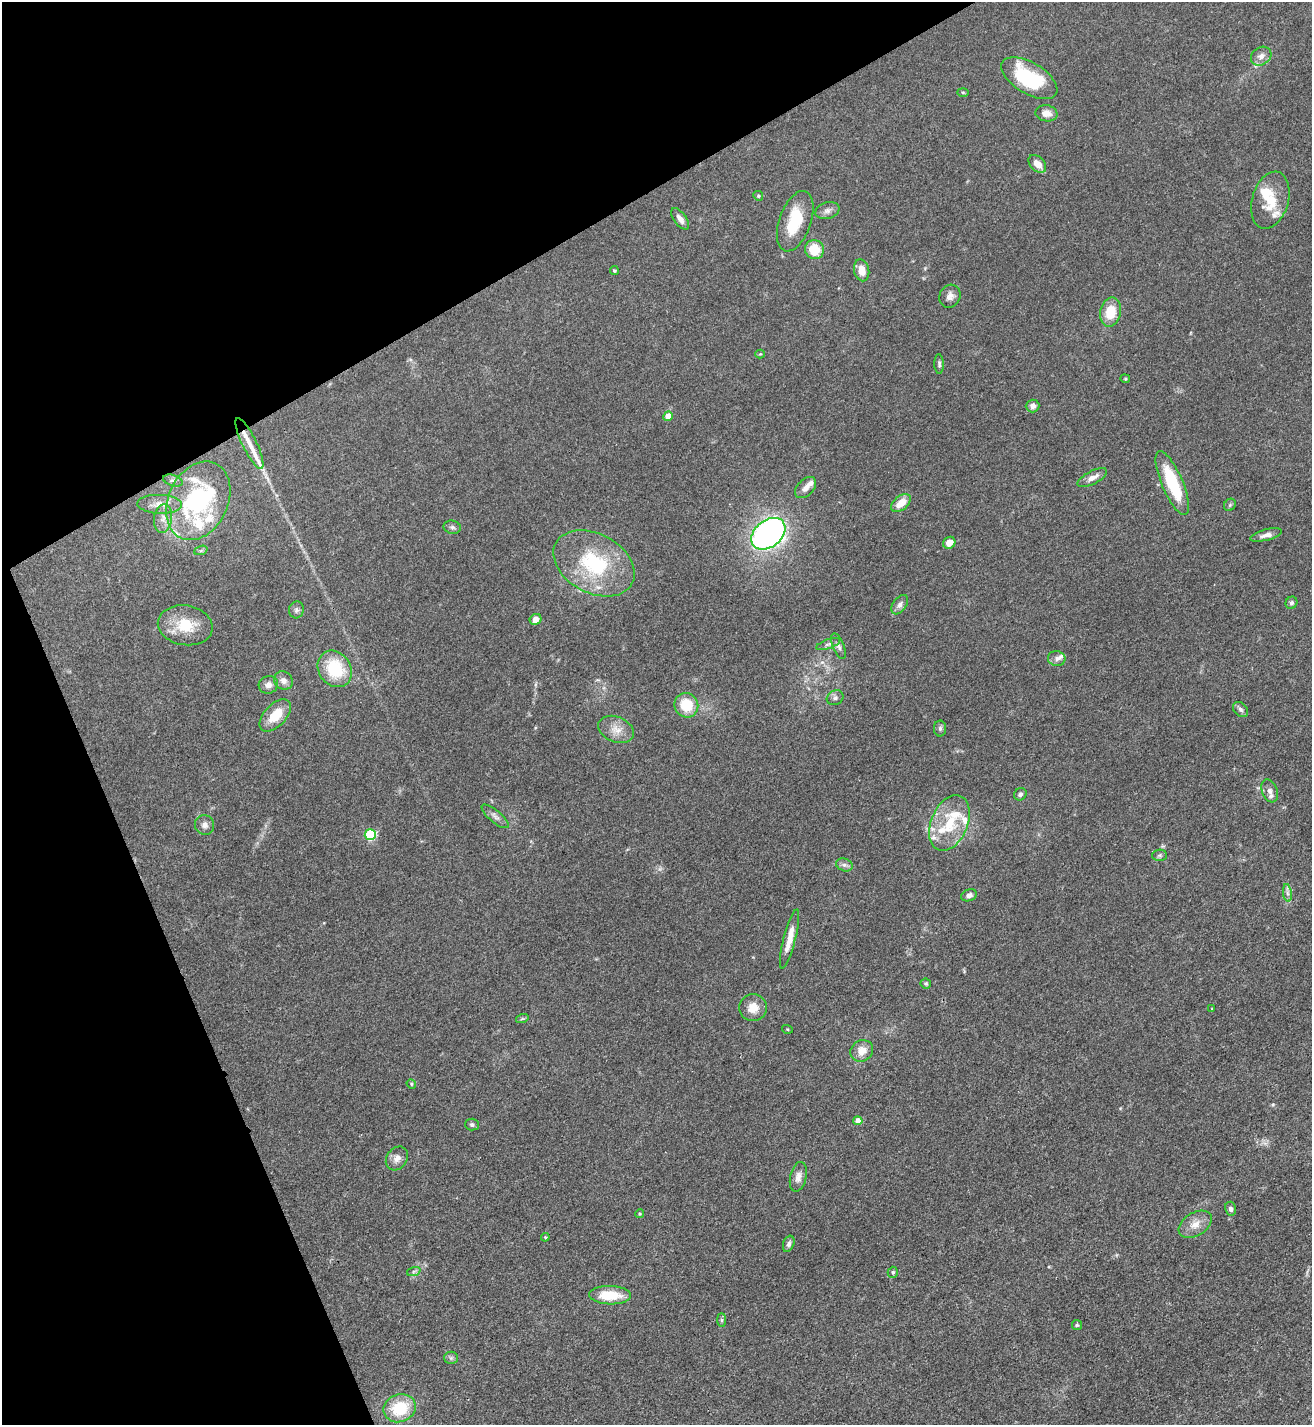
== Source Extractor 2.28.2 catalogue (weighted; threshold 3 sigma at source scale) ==
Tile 5 of 4 x 4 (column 1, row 2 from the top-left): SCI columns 291-1600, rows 2848-4270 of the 5686 x 5693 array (HDU 1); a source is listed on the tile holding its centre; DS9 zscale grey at full resolution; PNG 1314 x 1427 px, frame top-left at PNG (2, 2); each listed source drawn as its Kron ellipse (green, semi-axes under 4 px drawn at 4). Shown black and unused: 24% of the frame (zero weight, under 3 of 4 exposures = <1% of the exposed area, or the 3 px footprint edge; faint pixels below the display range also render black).
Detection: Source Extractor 2.28.2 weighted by HDU 2 'WHT'; one run over the whole footprint, this tile lists its part. Background 0.0677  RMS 0.0058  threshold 0.0263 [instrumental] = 3 sigma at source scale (4.5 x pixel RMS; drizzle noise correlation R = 1.50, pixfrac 1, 0.05/0.05 arcsec/px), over >= 5 px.
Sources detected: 104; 2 inside a brighter object's white glare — neither listed nor drawn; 15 inside a brighter listed object's ellipse — not listed separately; the other 87 listed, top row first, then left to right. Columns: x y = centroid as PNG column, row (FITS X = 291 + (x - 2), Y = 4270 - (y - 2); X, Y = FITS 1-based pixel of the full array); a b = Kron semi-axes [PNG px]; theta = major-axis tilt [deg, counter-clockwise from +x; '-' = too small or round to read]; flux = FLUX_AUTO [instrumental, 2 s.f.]
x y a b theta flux
1261 56 11 8 36 3.3
1029 78 31 15 -31 41
963 92 6 4 -2 0.64
1046 113 11 8 -8 4.9
1037 164 10 7 -46 6.1
758 196 5 4 - 0.78
1270 200 29 18 74 18
827 211 12 8 17 2.7
680 219 12 6 -54 3.3
795 221 31 16 70 22
814 250 10 9 - 14
614 270 4 4 - 0.84
862 270 11 7 -76 6.1
950 296 12 10 64 3.4
1110 312 15 10 77 14
760 354 4 4 - 0.59
939 364 10 4 -89 1.3
1125 379 5 4 - 0.72
1032 406 7 6 - 2.7
668 416 5 4 - 8.2
249 443 28 7 -64 8.5
1092 478 16 6 27 4.3
173 481 10 5 -17 1.6
1172 483 34 10 -67 31
806 487 12 8 46 3.7
198 501 41 30 65 73
901 503 11 7 39 7.8
160 504 22 9 -2 6.9
1230 505 7 5 46 1
163 518 14 9 82 4.5
452 527 8 6 -11 1.5
768 534 19 13 39 180
1266 535 16 5 14 3.2
949 543 6 5 - 5.8
201 550 7 4 20 1.1
594 563 43 29 -28 50
1291 603 6 5 - 1.7
900 605 11 6 54 2.6
296 610 8 7 - 1.8
536 619 6 5 - 4.2
185 625 27 20 -9 18
828 644 12 4 19 1.8
839 646 13 5 -68 2.2
1057 659 9 7 -4 2.2
335 669 19 16 -54 26
283 681 10 8 -36 3.5
268 685 10 8 23 3
835 698 8 7 - 1.9
686 705 12 11 - 16
1241 709 9 6 -45 1.7
275 715 20 11 46 13
940 728 8 6 89 1.5
616 729 18 12 -21 7.3
1270 791 12 7 -69 3.2
1020 794 7 6 - 1.5
495 816 17 6 -40 2.7
949 823 29 18 67 23
205 825 10 9 - 2.9
370 835 6 5 - 46
1159 855 7 5 2 1.2
844 865 8 6 -19 1.9
1287 893 9 4 -81 1.8
969 895 8 5 23 2.3
789 939 30 6 75 7.8
926 983 5 4 - 0.81
753 1008 14 13 - 7.5
1212 1009 4 2 - 0.41
522 1019 6 4 19 0.77
787 1029 5 3 - 0.53
862 1051 12 10 36 6.6
411 1084 5 4 - 0.72
858 1121 4 4 - 6.4
472 1125 7 6 - 1.3
397 1158 13 10 54 4
798 1177 15 8 77 3.7
1230 1209 7 5 -76 1.9
640 1214 4 4 - 0.65
1195 1224 18 11 32 6.7
545 1237 4 4 - 0.62
789 1244 8 5 69 1.8
414 1271 7 4 19 1.1
893 1272 5 5 - 1.1
610 1295 21 9 -2 16
722 1320 7 4 -90 1.1
1077 1325 5 5 - 0.84
451 1358 6 6 - 1.3
400 1408 16 13 20 24